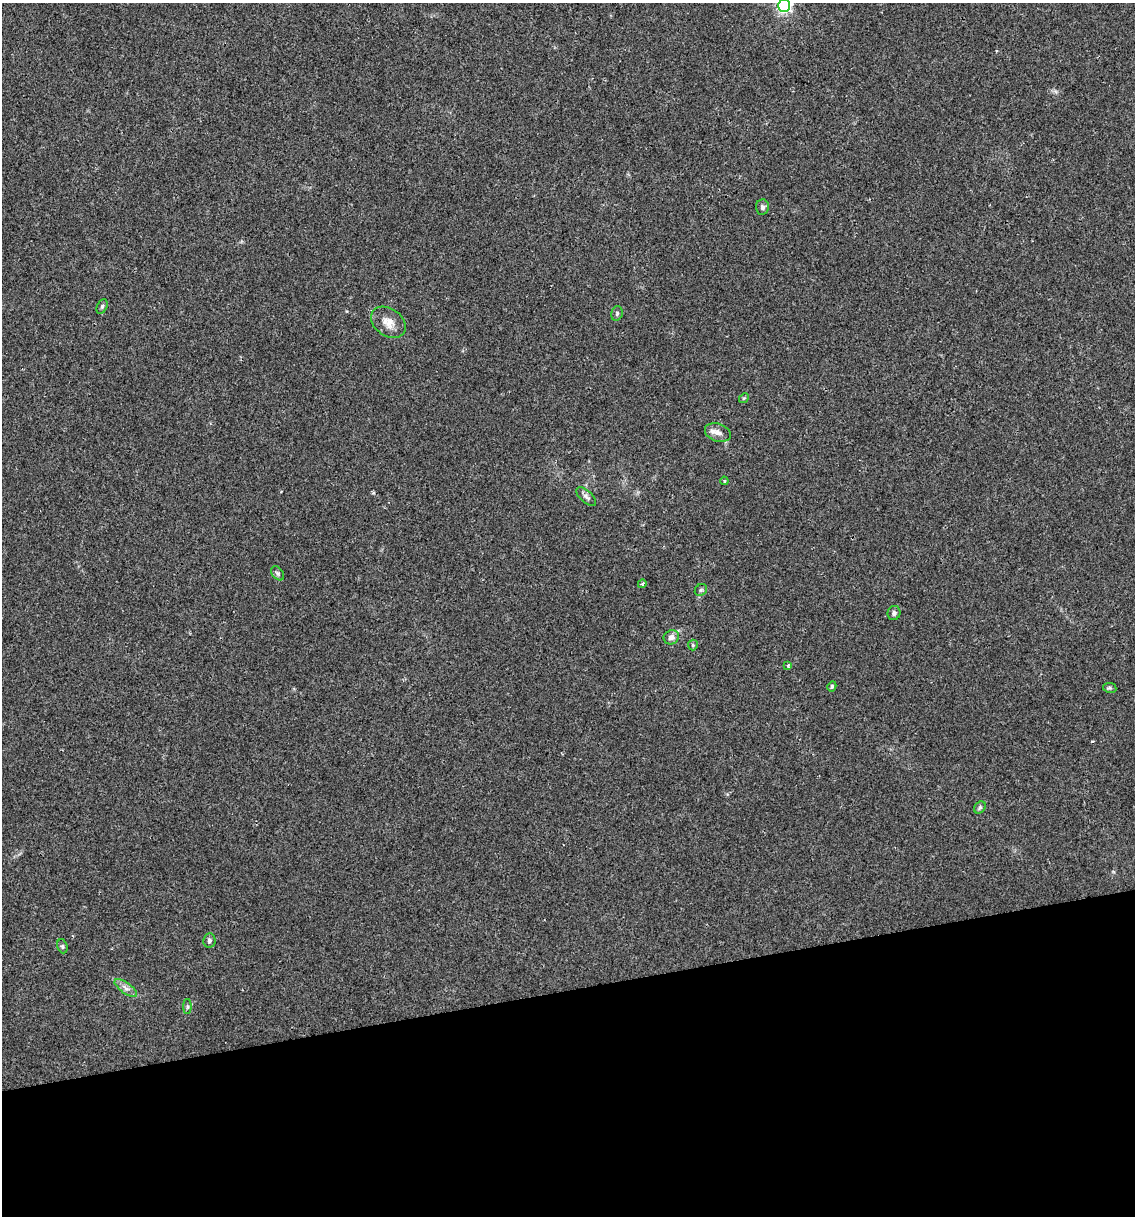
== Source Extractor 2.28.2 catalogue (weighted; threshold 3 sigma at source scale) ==
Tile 14 of 4 x 4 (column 2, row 4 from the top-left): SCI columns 1204-2336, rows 1-1214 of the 4627 x 4856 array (HDU 1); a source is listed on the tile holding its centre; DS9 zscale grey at full resolution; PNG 1137 x 1218 px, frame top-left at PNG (2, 3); each listed source drawn as its Kron ellipse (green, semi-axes under 4 px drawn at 4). Shown black and unused: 19% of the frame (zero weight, under 2 of 3 exposures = <1% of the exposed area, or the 3 px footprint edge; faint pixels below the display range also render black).
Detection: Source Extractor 2.28.2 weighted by HDU 2 'WHT'; one run over the whole footprint, this tile lists its part. Background 0.0176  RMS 0.0045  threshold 0.0202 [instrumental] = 3 sigma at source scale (4.5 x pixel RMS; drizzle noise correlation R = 1.50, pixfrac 1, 0.0396/0.0396 arcsec/px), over >= 5 px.
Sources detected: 23; all 23 listed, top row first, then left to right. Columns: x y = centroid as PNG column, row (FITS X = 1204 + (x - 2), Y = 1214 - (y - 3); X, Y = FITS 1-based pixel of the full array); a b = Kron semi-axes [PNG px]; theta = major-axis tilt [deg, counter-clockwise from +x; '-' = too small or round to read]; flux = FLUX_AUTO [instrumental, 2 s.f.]
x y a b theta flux
784 6 6 6 - 100
762 207 7 6 - 1.5
102 306 8 5 63 0.79
617 313 7 5 75 0.96
388 322 19 13 -35 5.3
744 398 5 4 - 0.52
718 433 13 9 -20 3
724 481 4 4 - 0.5
586 497 12 6 -43 1.5
278 573 8 5 -52 1.1
642 584 4 3 - 0.93
701 590 7 5 44 0.86
894 613 7 6 - 1
671 637 8 7 - 2.4
693 645 5 5 - 0.64
788 666 3 3 - 0.79
832 686 5 4 - 0.73
1110 688 7 5 -9 0.7
980 807 7 5 55 0.8
209 941 7 6 - 1
62 946 7 5 -70 0.86
126 988 13 5 -36 2.2
187 1006 7 4 -90 0.74
Isophote crosses this tile's border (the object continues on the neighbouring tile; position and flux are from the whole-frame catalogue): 1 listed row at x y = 784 6